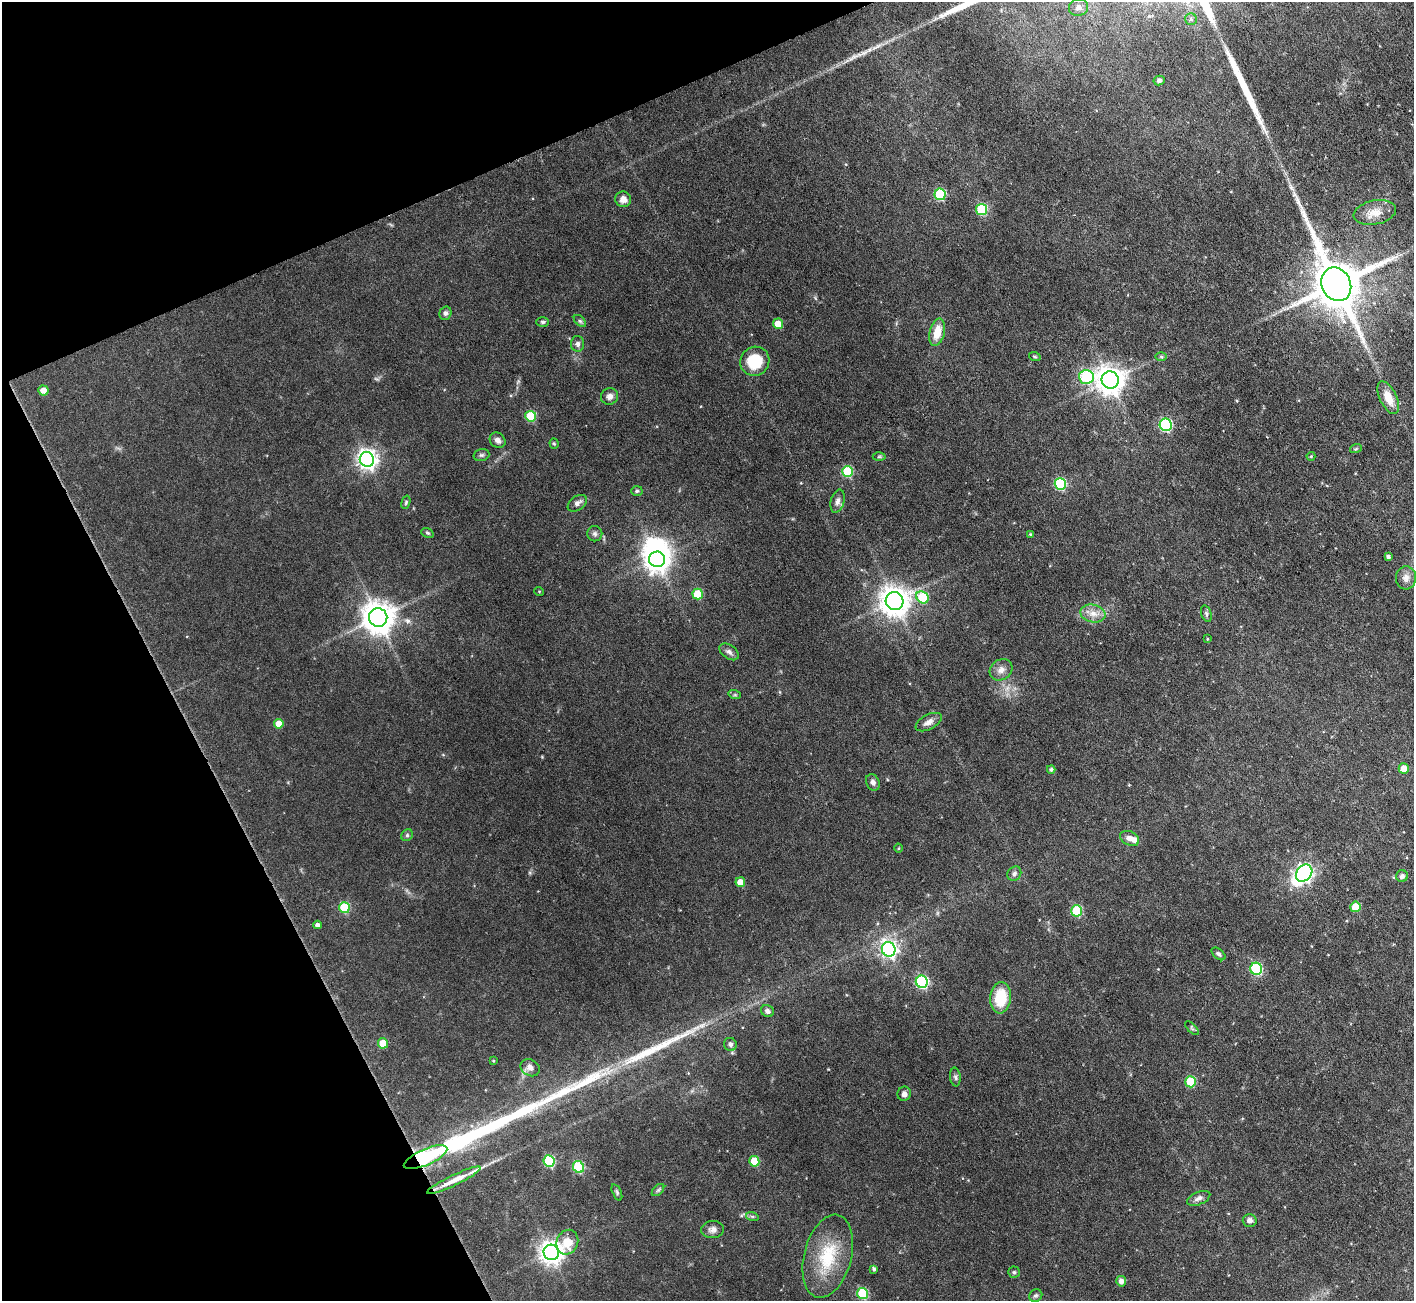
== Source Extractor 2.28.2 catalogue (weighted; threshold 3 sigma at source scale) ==
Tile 5 of 4 x 4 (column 1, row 2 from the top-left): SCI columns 1-1412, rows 2885-4183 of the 5647 x 5633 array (HDU 1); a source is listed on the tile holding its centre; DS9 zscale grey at full resolution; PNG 1416 x 1303 px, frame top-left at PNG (2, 2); each listed source drawn as its Kron ellipse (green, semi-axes under 4 px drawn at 4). Shown black and unused: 21% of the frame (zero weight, under 3 of 6 exposures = <1% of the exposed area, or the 3 px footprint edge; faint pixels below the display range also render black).
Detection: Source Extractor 2.28.2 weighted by HDU 2 'WHT'; one run over the whole footprint, this tile lists its part. Background 0.0568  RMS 0.0038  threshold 0.0157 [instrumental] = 3 sigma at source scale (4.09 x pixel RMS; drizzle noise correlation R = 1.36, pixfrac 0.8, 0.05/0.05 arcsec/px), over >= 5 px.
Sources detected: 110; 1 inside a brighter object's white glare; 3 long thin detections or spike segments (spike, bleed or trail) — neither listed nor drawn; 3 inside a brighter listed object's ellipse — not listed separately; the other 103 listed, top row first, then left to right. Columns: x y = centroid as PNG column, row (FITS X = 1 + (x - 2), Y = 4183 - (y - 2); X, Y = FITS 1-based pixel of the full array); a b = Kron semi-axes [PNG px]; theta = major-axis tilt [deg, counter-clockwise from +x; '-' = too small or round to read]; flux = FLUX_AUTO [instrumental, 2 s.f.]
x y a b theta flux
1078 7 10 8 23 1.7
1191 19 6 6 - 0.77
1159 80 6 5 - 0.89
940 194 6 5 - 24
623 199 8 7 - 2.4
982 209 5 5 - 21
1375 212 21 12 11 4.5
1336 284 17 14 -64 1800
445 313 7 6 - 0.98
580 321 7 4 -44 0.67
543 322 6 5 - 0.6
778 324 5 5 - 4.2
937 332 14 7 77 5.4
578 344 8 6 89 1.1
1161 356 6 4 -1 0.5
1035 357 6 3 -18 0.38
755 361 15 14 - 12
1086 377 7 7 - 35
1110 380 8 8 - 420
43 390 5 5 - 2.8
609 396 8 8 - 1.7
1388 398 17 8 -65 5.2
531 416 5 5 - 17
1166 425 6 6 - 40
498 440 8 7 - 1.5
554 444 5 4 - 0.42
1356 448 6 4 21 0.44
481 455 8 6 15 0.77
1311 456 4 4 - 0.37
879 457 6 4 1 0.43
367 459 7 7 - 190
848 472 5 5 - 22
1060 484 6 5 - 31
637 491 6 5 - 0.58
838 501 12 7 75 1.7
406 502 7 4 72 0.48
577 503 11 7 35 1.5
427 533 6 4 -21 0.52
595 534 8 7 - 1
1030 534 4 3 - 0.34
1388 557 4 4 - 0.98
657 559 8 7 - 280
1406 578 11 10 - 2.2
539 591 5 3 - 0.28
698 594 5 5 - 12
922 597 7 5 -39 21
895 601 9 8 - 460
1093 614 13 9 -13 3.1
1206 614 8 5 -71 0.75
378 617 9 9 - 610
1207 639 4 3 - 0.27
729 652 11 6 -37 1.3
1001 670 12 10 37 2.4
735 695 6 4 -18 0.49
929 722 14 7 27 2.1
279 724 5 5 - 3.8
1051 769 4 4 - 0.81
1404 769 5 5 - 5.6
873 782 8 6 -63 1.3
407 835 6 5 - 0.69
1130 838 10 7 -28 2.2
898 848 4 3 - 0.28
1304 873 9 7 48 120
1014 874 7 6 - 1
1402 876 6 6 - 0.93
740 882 5 5 - 3.8
1355 907 5 5 - 8
344 908 5 5 - 18
1077 911 5 5 - 21
317 925 4 4 - 1.1
889 949 7 6 - 110
1219 954 8 4 -39 0.81
1256 969 6 6 - 36
922 982 6 6 - 44
1001 998 15 10 84 11
767 1011 7 5 -33 1.2
1192 1028 8 3 -45 0.49
383 1043 5 5 - 7.9
730 1044 7 6 - 0.93
493 1061 3 3 - 0.32
530 1068 10 8 -31 1.9
955 1077 9 5 -84 0.84
1190 1082 5 5 - 16
904 1094 7 6 - 1.4
426 1157 23 8 24 40
549 1161 6 5 - 27
754 1161 5 5 - 8.7
578 1167 6 5 - 22
454 1180 29 5 26 6.3
658 1190 7 4 45 0.67
617 1192 8 4 -66 0.63
1199 1198 12 6 22 1.5
752 1216 6 4 -18 0.53
1250 1220 7 6 - 1.5
713 1230 11 8 3 1.7
567 1242 13 10 66 6.7
551 1252 8 7 - 270
828 1256 42 23 75 18
874 1269 4 3 - 0.71
1014 1272 5 5 - 0.53
1121 1281 5 5 - 1.8
863 1294 5 5 - 22
1036 1295 7 6 - 0.71
Overlapping masked pixels (flux is a lower limit): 1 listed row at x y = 426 1157